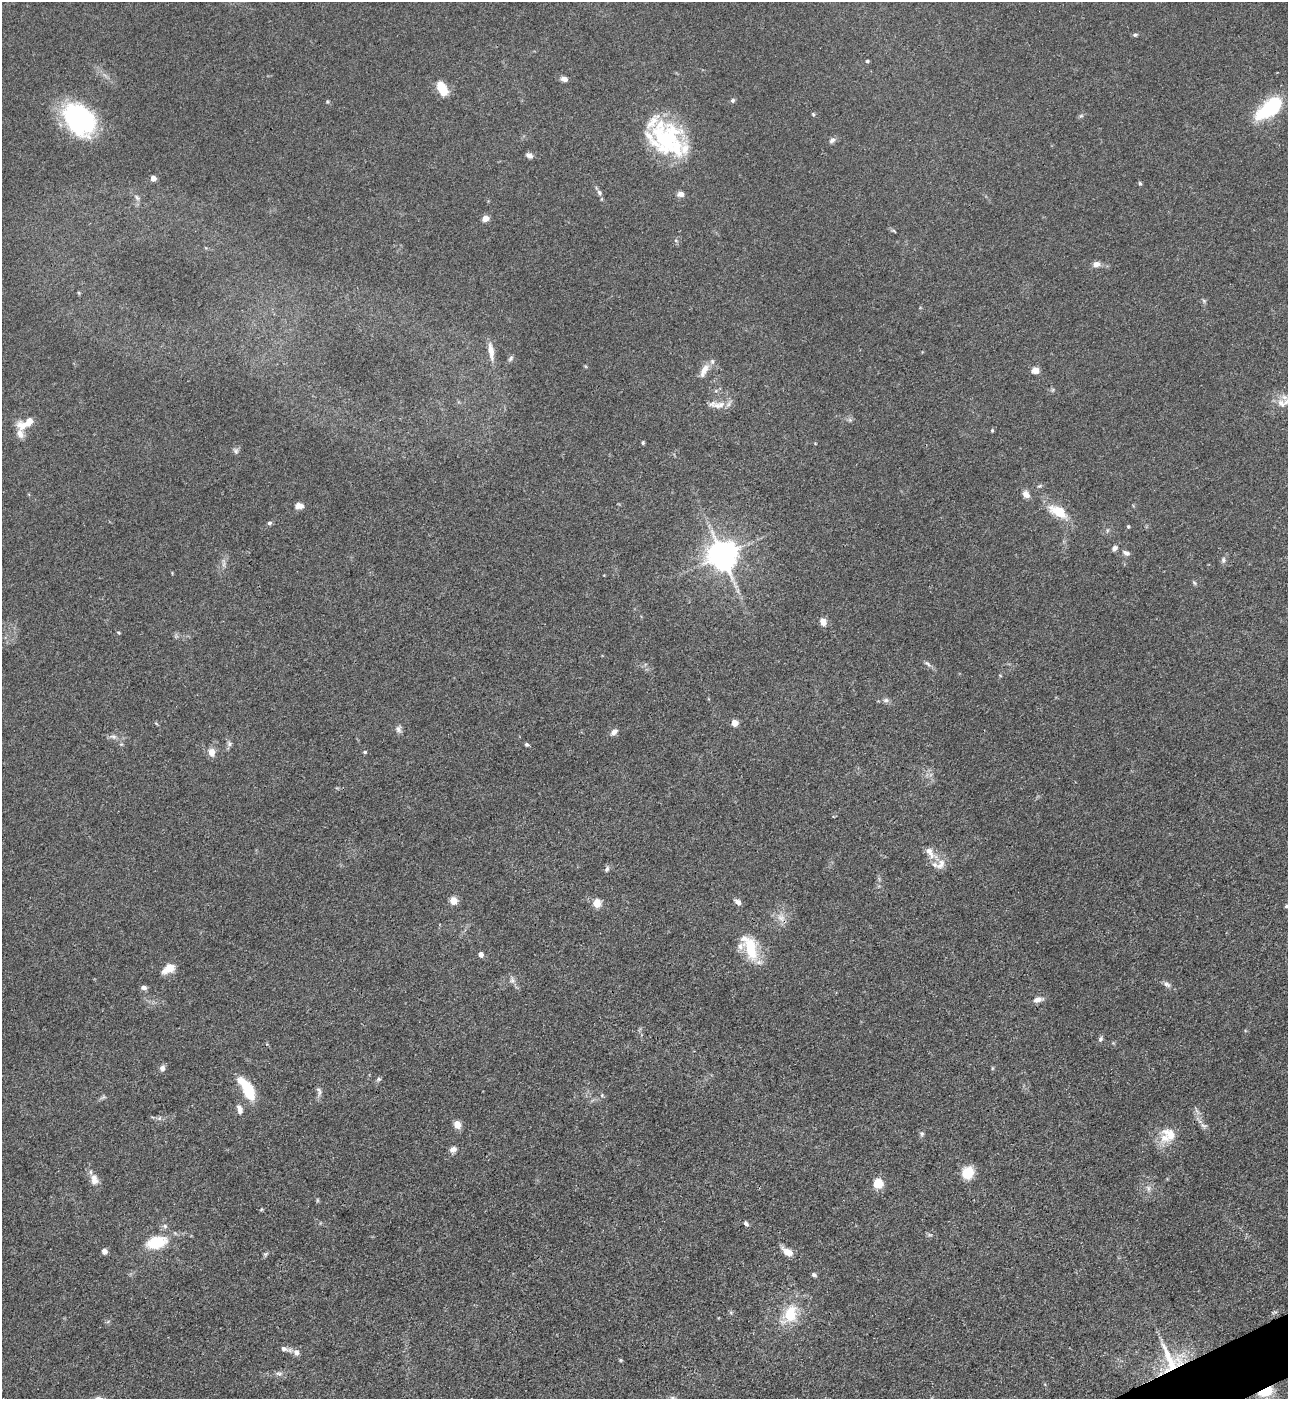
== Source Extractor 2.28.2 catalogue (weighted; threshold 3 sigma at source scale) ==
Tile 6 of 4 x 4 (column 2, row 2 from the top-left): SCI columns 1572-2857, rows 2796-4192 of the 5581 x 5590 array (HDU 1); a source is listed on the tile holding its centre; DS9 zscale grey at full resolution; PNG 1290 x 1401 px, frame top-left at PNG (2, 2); no overlay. Shown black and unused: <1% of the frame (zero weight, under 3 of 4 exposures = <1% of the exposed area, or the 3 px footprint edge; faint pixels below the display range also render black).
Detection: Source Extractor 2.28.2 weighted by HDU 2 'WHT'; one run over the whole footprint, this tile lists its part. Background 0.0534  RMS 0.0055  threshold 0.0246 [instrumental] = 3 sigma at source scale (4.5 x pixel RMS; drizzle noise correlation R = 1.50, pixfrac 1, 0.05/0.05 arcsec/px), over >= 5 px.
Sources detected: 113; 1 inside a brighter object's white glare — not listed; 10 inside a brighter listed object's ellipse — not listed separately; the other 102 listed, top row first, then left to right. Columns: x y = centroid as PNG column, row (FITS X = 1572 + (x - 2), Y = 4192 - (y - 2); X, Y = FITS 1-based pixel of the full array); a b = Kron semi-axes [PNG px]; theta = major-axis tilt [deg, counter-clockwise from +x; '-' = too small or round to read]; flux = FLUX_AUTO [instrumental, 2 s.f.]
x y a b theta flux
1135 35 7 4 9 0.98
867 61 4 4 - 0.85
564 79 7 5 -10 2.7
442 88 15 8 -62 12
733 100 6 5 - 1.1
327 101 5 4 - 0.6
1269 108 28 12 38 48
813 114 5 5 - 0.7
1081 116 6 4 2 0.88
79 119 40 29 -48 63
664 139 38 34 47 53
832 140 9 6 35 1.9
529 155 9 6 -29 2
153 178 4 4 - 6.4
1140 183 5 4 - 0.8
599 192 7 6 - 1.4
680 194 9 7 -4 2.4
137 197 10 6 -44 1.7
485 218 5 4 - 8.3
894 231 8 3 -30 0.79
1096 264 8 6 7 3.4
79 293 6 3 -72 0.62
1204 301 6 5 - 0.89
491 351 24 7 -82 5.8
511 358 8 6 58 1.3
704 370 20 8 64 5.4
1035 370 8 7 - 3.7
1281 403 14 10 -44 5.6
718 405 20 10 7 5.7
850 420 6 5 - 1.1
29 422 8 6 55 6.7
992 430 5 4 - 0.69
20 434 13 8 -71 3.9
643 443 4 3 - 0.81
236 451 8 7 - 1.5
1026 494 9 7 -49 3.2
299 506 10 6 -2 3.5
1058 511 27 13 -28 13
269 523 5 5 - 1.2
1128 526 4 4 - 0.79
1114 548 7 5 50 1.9
1126 553 10 6 -27 2.1
722 555 9 8 - 910
1223 560 8 6 89 1.5
1194 583 7 5 -67 0.87
738 591 7 4 -72 1.3
823 621 8 7 - 4.1
118 632 6 3 -19 0.53
927 664 12 5 -42 1.7
886 700 8 6 11 1.7
734 723 5 5 - 10
398 729 9 8 - 2.2
614 732 8 5 44 3
113 737 10 6 -16 2
229 744 7 7 - 1.5
526 744 5 4 - 1.1
211 752 10 8 -83 4.1
365 752 5 4 - 0.8
930 852 21 9 -60 5.5
607 869 8 5 62 1.4
453 901 5 5 - 14
738 902 8 5 -42 2.5
597 903 5 5 - 14
1287 906 6 5 - 1.3
781 918 11 8 7 3.8
750 948 32 15 -77 20
481 955 5 4 - 3.2
168 969 16 9 30 6.5
512 980 9 8 - 2.2
1167 984 11 6 -25 2
144 988 7 5 -8 1.9
1038 999 13 7 11 3.2
1100 1039 8 6 65 1.3
162 1068 7 6 - 2.2
379 1079 7 5 34 0.99
246 1086 27 13 -49 14
319 1091 14 6 -77 2.1
602 1095 5 4 - 0.7
239 1109 11 6 -74 3.3
457 1125 8 7 - 4.8
1203 1125 11 4 -32 1.7
922 1133 7 6 - 1.2
1170 1134 21 13 -35 8.8
453 1149 9 7 29 2.8
968 1172 10 9 - 17
94 1179 14 9 -80 4.8
878 1183 5 5 - 34
1148 1188 10 5 -78 1.9
317 1200 6 4 -90 0.67
261 1210 6 3 20 0.57
746 1223 6 5 - 1.5
165 1226 7 6 - 1.4
156 1242 19 11 13 22
104 1251 6 6 - 2.4
788 1252 15 8 -31 5.3
265 1254 7 5 27 1
814 1275 6 5 - 1.3
790 1314 24 17 75 18
285 1349 18 6 -13 2.7
1169 1360 49 14 -71 21
279 1373 10 5 -4 1.8
1267 1390 13 12 - 8.9
Overlapping masked pixels (flux is a lower limit): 2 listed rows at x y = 1169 1360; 1267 1390
Isophote crosses this tile's border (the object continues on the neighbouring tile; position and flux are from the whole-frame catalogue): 2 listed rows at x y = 1281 403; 1287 906